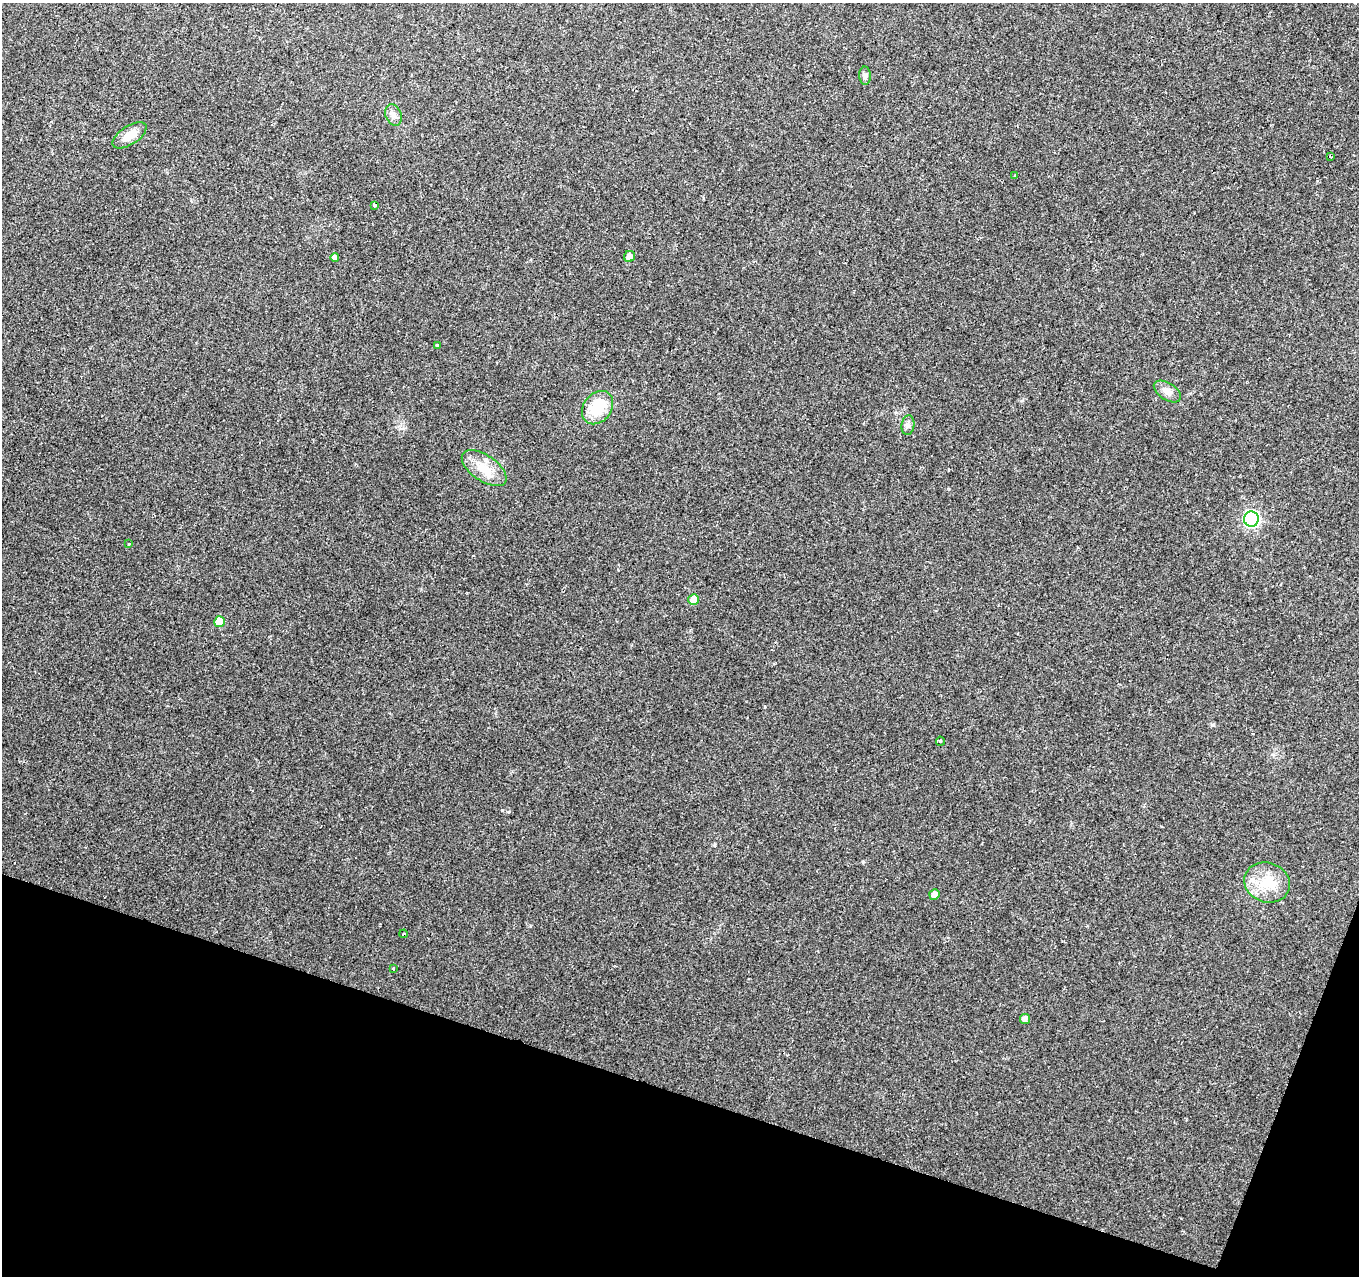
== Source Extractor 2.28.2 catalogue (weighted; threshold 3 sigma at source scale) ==
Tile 15 of 4 x 4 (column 3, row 4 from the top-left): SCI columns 2717-4073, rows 212-1485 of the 5436 x 5585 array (HDU 1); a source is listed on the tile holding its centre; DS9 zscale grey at full resolution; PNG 1361 x 1278 px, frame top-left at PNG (2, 3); each listed source drawn as its Kron ellipse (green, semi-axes under 4 px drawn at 4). Shown black and unused: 16% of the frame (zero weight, under 2 of 3 exposures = <1% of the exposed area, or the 3 px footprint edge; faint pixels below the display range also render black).
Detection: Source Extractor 2.28.2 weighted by HDU 2 'WHT'; one run over the whole footprint, this tile lists its part. Background 0.07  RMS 0.0055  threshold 0.0247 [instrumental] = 3 sigma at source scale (4.5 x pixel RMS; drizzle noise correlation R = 1.50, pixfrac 1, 0.0396/0.0396 arcsec/px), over >= 5 px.
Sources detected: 25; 2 cosmic-ray / hot-pixel residue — neither listed nor drawn; the other 23 listed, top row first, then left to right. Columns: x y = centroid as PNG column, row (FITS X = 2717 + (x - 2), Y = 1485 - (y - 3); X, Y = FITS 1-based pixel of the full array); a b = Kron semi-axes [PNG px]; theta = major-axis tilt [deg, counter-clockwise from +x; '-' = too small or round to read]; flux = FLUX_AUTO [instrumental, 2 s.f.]
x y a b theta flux
865 76 9 6 -89 1.6
394 115 11 8 -69 2.7
129 135 19 9 33 6.6
1330 157 4 3 - 0.57
1015 175 3 2 - 0.61
374 205 3 3 - 2.1
629 256 6 5 - 2.7
335 258 4 4 - 2.7
438 345 4 3 - 0.75
1167 391 15 8 -33 4
598 408 18 14 52 17
908 425 10 6 81 1.7
484 468 25 13 -34 11
1251 519 7 7 - 130
129 543 3 3 - 0.82
694 599 5 5 - 8.2
219 622 5 5 - 11
940 741 4 3 - 0.54
1267 882 23 19 -19 15
934 894 5 5 - 3.2
404 934 4 3 - 0.69
393 968 3 3 - 1
1025 1019 5 5 - 2.3
Unlisted compact peaks at least as high as the median listed source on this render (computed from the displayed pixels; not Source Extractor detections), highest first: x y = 502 810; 863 862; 1212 725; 949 489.